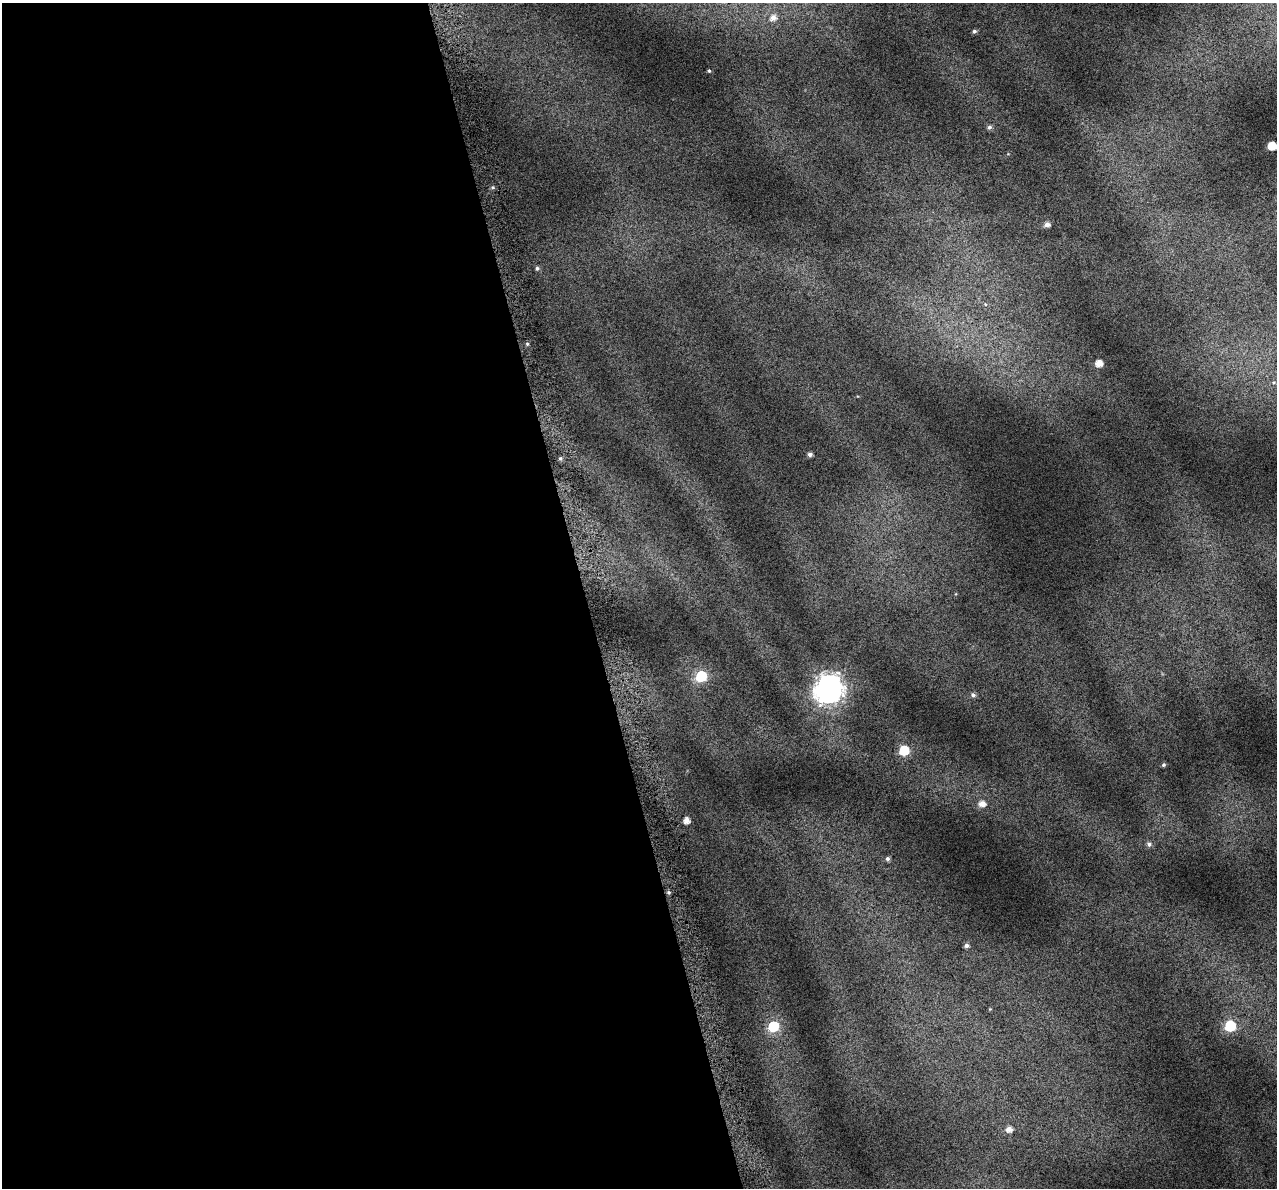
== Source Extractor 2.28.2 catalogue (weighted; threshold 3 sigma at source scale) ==
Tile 9 of 4 x 4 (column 1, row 3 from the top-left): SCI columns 37-1311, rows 1298-2483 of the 5172 x 4917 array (HDU 1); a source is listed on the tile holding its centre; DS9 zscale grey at full resolution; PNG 1279 x 1190 px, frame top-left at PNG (2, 3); no overlay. Shown black and unused: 46% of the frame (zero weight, under 4 of 7 exposures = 2% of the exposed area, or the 3 px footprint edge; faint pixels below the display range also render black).
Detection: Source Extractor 2.28.2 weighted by HDU 2 'WHT'; one run over the whole footprint, this tile lists its part. Background 0.0718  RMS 0.046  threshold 0.19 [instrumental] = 3 sigma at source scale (4.09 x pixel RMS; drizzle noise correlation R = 1.36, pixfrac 0.8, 0.0396/0.0396 arcsec/px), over >= 5 px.
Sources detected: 28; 1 inside a brighter object's white glare — not listed; the other 27 listed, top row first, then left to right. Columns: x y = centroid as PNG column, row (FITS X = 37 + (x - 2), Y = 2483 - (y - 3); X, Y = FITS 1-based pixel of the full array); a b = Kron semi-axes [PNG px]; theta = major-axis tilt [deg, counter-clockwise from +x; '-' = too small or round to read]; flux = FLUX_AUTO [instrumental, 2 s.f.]
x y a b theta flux
773 18 8 7 - 28
974 31 5 4 - 9.1
709 71 3 3 - 4.4
989 127 6 6 - 11
1272 146 7 6 - 78
493 187 6 4 0 6.6
1047 224 6 5 - 20
537 268 5 4 - 7.5
985 304 6 4 -46 5.5
527 344 5 4 - 5.8
1099 363 6 5 - 39
810 454 5 4 - 14
560 458 5 5 - 8.1
701 676 7 6 - 270
829 686 12 8 -4 2400
973 695 6 5 - 11
904 750 6 6 - 170
1163 765 5 4 - 7.6
982 804 8 6 5 33
686 820 5 5 - 32
1149 844 7 6 - 12
888 859 5 5 - 10
669 892 6 4 -20 7.8
966 946 5 5 - 15
773 1026 7 7 - 220
1230 1026 7 6 - 270
1009 1129 6 6 - 25
Isophote crosses this tile's border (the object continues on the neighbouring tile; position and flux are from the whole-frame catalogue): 1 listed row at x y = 1272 146